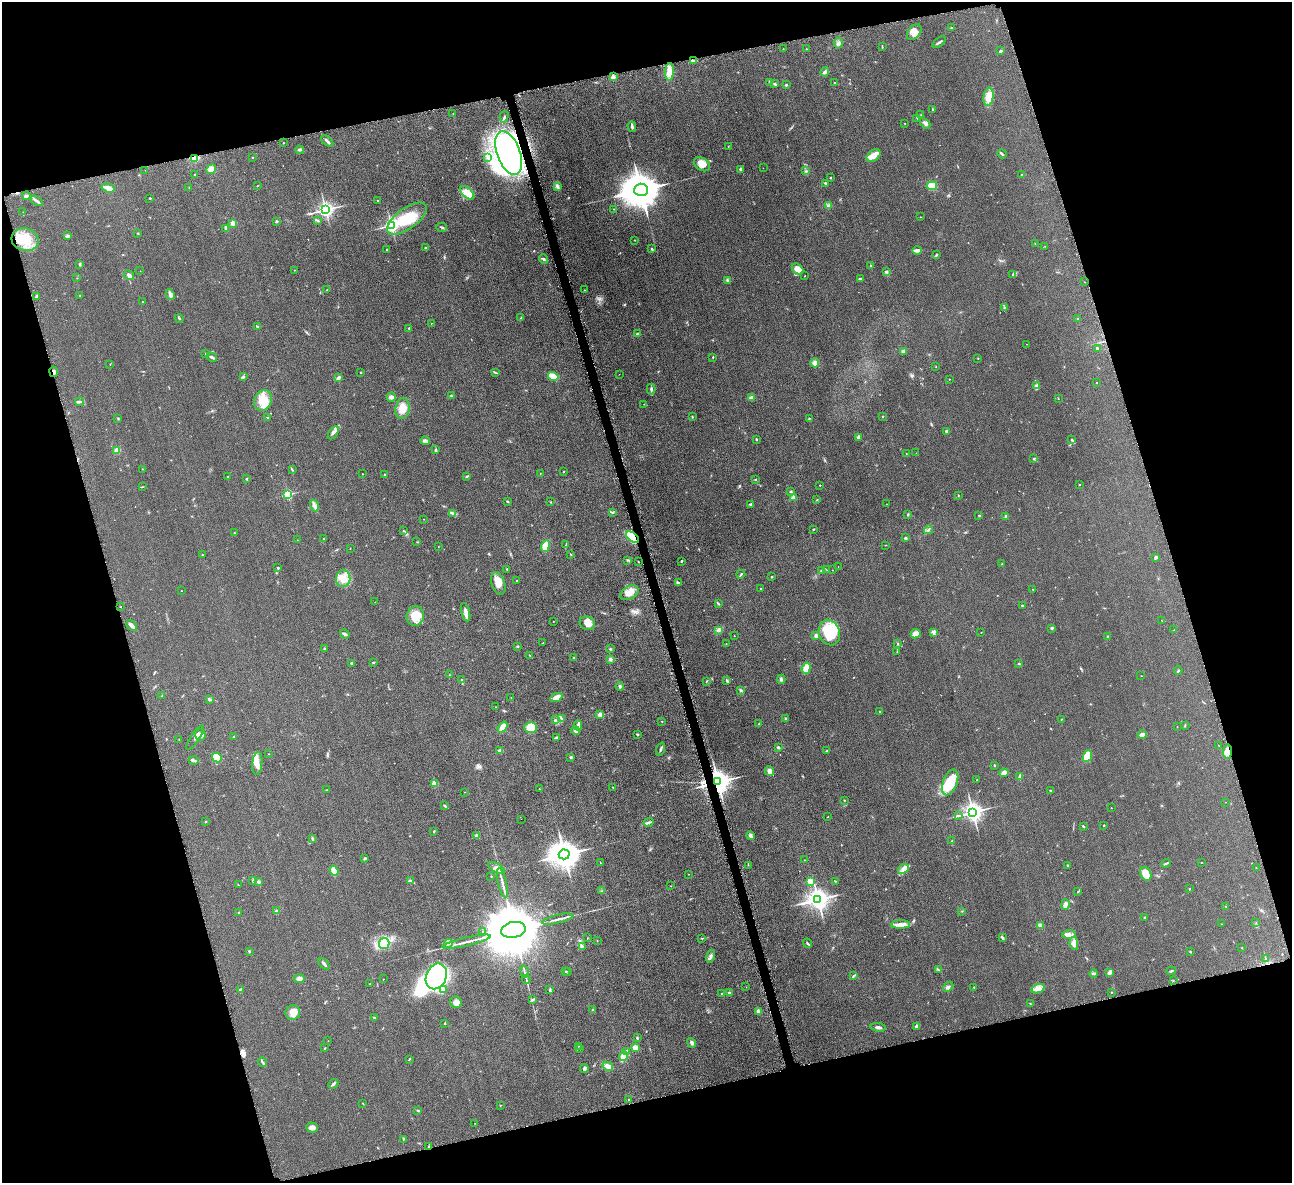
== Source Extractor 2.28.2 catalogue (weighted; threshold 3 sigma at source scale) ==
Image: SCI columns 7-5166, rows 156-4878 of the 5171 x 5154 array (HDU 1 of 3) = the unmasked area's bounding box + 8 px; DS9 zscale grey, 4 x 4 block average (1 PNG px = mean of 4 x 4 image px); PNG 1294 x 1185 px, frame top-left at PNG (2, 2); each listed source drawn as its Kron ellipse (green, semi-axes under 4 px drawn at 4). Shown black and unused: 32% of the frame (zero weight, under 4 of 8 exposures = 1% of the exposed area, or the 3 px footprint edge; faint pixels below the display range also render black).
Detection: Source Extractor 2.28.2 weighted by HDU 2 'WHT'. Background 0.0978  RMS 0.0094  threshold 0.0383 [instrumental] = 3 sigma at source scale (4.09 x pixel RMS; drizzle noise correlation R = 1.36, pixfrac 0.8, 0.05/0.05 arcsec/px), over >= 5 px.
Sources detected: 479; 2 too faint to see at this stretch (4 x 4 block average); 2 inside a brighter object's white glare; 3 long thin detections or spike segments (spike, bleed or trail) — neither listed nor drawn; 8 coinciding with a brighter row at this scale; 21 inside a brighter listed object's ellipse — not listed separately; the other 443 listed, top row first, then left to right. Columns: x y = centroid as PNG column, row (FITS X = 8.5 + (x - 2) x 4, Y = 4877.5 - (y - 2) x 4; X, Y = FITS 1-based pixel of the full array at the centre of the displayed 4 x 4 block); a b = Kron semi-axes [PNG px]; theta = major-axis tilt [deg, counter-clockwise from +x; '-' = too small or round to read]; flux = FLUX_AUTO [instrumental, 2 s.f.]
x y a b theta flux
951 27 3 2 - 2.7
914 32 9 6 50 36
939 42 8 2 38 8.5
838 43 5 3 - 14
882 47 3 2 - 3.1
783 49 2 2 - 1.5
806 49 2 2 - 2.8
1000 51 3 2 - 6.7
693 61 3 3 - 8.8
670 72 9 4 86 56
825 72 5 3 - 12
613 77 2 2 - 84
770 83 3 2 - 1.9
835 83 2 2 - 1.8
775 84 4 2 - 6.1
786 85 2 2 - 4.8
988 97 9 5 83 57
933 109 3 2 - 4.5
453 113 2 2 - 1.5
921 115 2 2 - 1
504 117 6 2 74 5.9
917 118 2 2 - 1.4
925 123 6 3 -46 15
905 124 2 2 - 1.7
632 126 5 2 - 8.7
327 141 7 2 -41 11
284 143 2 2 - 1.6
728 146 2 2 - 1.2
300 150 4 2 - 6.2
509 153 23 11 -70 1700
1002 154 5 2 - 6.8
873 155 8 5 37 47
252 157 2 2 - 2.8
488 157 3 2 - 6.6
194 158 4 3 - 51
702 164 9 6 -33 40
763 168 2 2 - 0.98
211 169 5 4 - 42
741 169 4 2 - 8.2
145 170 2 2 - 1.8
806 171 2 2 - 2.8
194 174 2 2 - 1.9
1021 174 2 2 - 3.2
830 177 2 2 - 3.1
825 183 2 2 - 5.4
257 186 2 2 - 1.8
557 186 4 3 - 9.8
932 186 5 4 - 70
189 187 2 2 - 1.5
108 188 6 2 -17 51
641 190 7 6 - 17000
467 193 8 5 -42 48
26 196 4 3 - 11
150 198 2 2 - 3.4
37 201 7 2 -35 11
378 201 2 2 - 13
829 205 4 3 - 7.7
614 209 2 2 - 2.1
325 210 3 3 - 2100
23 212 2 2 - 0.91
920 217 2 2 - 1.3
407 219 23 10 36 160
317 220 3 2 - 6.1
276 221 2 2 - 5.6
233 223 2 2 - 88
391 225 2 2 - 1600
442 227 5 2 - 6.3
226 228 3 2 - 5.2
138 233 2 2 - 3.4
68 236 4 3 - 9.3
25 239 13 11 -15 120
634 240 2 2 - 1.2
1035 244 2 2 - 1.4
1045 246 2 2 - 1.5
425 248 2 2 - 11
652 249 2 2 - 6.5
386 250 2 2 - 5.5
917 250 5 2 - 29
936 255 3 2 - 3.8
544 259 5 2 - 6.4
80 264 3 2 - 5.5
871 266 4 2 - 3.8
798 269 6 4 -42 55
294 270 2 2 - 2.6
140 271 2 2 - 0.96
886 272 3 2 - 9.3
1013 274 3 2 - 4.4
129 275 5 3 - 19
805 276 2 2 - 1.4
77 278 2 2 - 1.8
860 279 4 2 - 9.2
728 281 2 2 - 4.2
1084 282 2 2 - 1.7
327 290 2 2 - 4.2
584 290 2 2 - 2.2
170 295 5 4 - 14
37 296 4 3 - 9.3
80 296 2 2 - 1.8
143 302 2 2 - 1.4
1004 307 4 2 - 5.3
179 318 4 2 - 4.3
521 318 3 2 - 3.9
1078 319 2 2 - 3.1
431 323 2 2 - 2.3
258 326 3 2 - 4.6
409 328 2 2 - 4.6
637 334 3 2 - 3.8
1027 344 2 2 - 0.86
1097 348 3 2 - 8
903 351 3 2 - 14
206 353 2 2 - 6.9
212 357 5 2 - 10
713 357 2 2 - 3.5
978 358 2 2 - 2.4
815 363 4 4 - 22
110 364 3 2 - 1.8
936 366 2 2 - 2
54 372 5 2 - 14
361 372 2 2 - 3.3
495 372 3 2 - 3.5
619 374 2 2 - 0.91
553 376 5 3 - 68
243 377 3 2 - 6.1
338 378 4 2 - 13
949 379 2 2 - 2.3
1097 382 2 2 - 1.4
1037 386 3 3 - 7.4
651 389 5 2 - 8.2
451 396 3 2 - 4.5
391 397 4 4 - 16
751 398 3 3 - 14
1058 399 2 2 - 1.1
263 400 11 8 65 84
79 402 4 2 - 9.1
644 404 2 2 - 1
402 408 10 7 79 56
883 416 2 2 - 2.5
692 417 2 2 - 2.2
267 418 2 2 - 2.2
809 418 2 2 - 7
118 419 2 2 - 2.9
947 431 2 2 - 17
333 433 7 3 56 15
859 437 2 2 - 50
756 439 3 2 - 4.4
1072 439 2 2 - 5.2
425 441 4 3 - 21
117 450 2 2 - 91
436 450 3 3 - 5.9
906 453 2 2 - 1.4
916 453 2 2 - 1.2
1033 459 2 2 - 2.3
142 469 2 2 - 0.93
292 469 2 2 - 2.4
563 471 2 2 - 2.5
540 473 2 2 - 1.7
363 474 2 2 - 4.8
385 475 3 2 - 4.8
467 476 4 2 - 6.1
227 477 2 2 - 2.1
247 478 3 2 - 2.4
755 479 2 2 - 2.3
820 485 2 2 - 5
1080 485 2 2 - 5.6
142 487 3 2 - 2.5
791 492 2 2 - 25
288 494 2 2 - 500
958 495 2 2 - 2.7
794 498 2 2 - 100
817 500 2 2 - 2.4
507 501 3 2 - 4
551 502 2 2 - 1.7
751 504 3 2 - 8.3
887 504 2 2 - 1.8
314 506 6 3 -74 15
613 512 3 2 - 7.1
453 513 3 3 - 8.4
908 514 3 2 - 4.9
979 515 2 2 - 4.4
1005 516 3 2 - 4.4
424 519 2 2 - 1.6
813 529 3 2 - 3.2
403 530 2 2 - 1.4
928 530 4 2 - 7.9
234 533 3 2 - 2.5
633 537 8 3 -38 350
905 538 2 2 - 27
323 539 2 2 - 2.1
297 540 2 2 - 1.1
417 542 3 2 - 2.1
566 544 2 2 - 2.4
885 545 3 2 - 2
438 546 2 2 - 1.3
545 546 6 4 69 75
350 548 2 2 - 1.6
570 554 2 2 - 1.7
202 555 2 2 - 1.7
1156 557 2 2 - 14
627 560 2 2 - 2.5
682 561 2 2 - 5.7
638 562 2 2 - 1.8
1002 564 2 2 - 1.7
838 566 2 2 - 1.7
278 568 2 2 - 16
507 569 2 2 - 3.3
827 569 2 2 - 2.2
832 570 2 2 - 1.4
822 571 2 2 - 13
741 574 5 2 - 6
772 577 2 2 - 4.1
343 578 8 7 - 51
517 581 3 2 - 4
498 583 12 6 -71 53
678 583 3 2 - 4.4
761 589 2 2 - 14
1033 589 2 2 - 1.7
181 591 2 2 - 2.7
629 593 10 6 29 56
375 602 2 2 - 3
718 603 4 2 - 4.1
1022 606 3 2 - 4.1
121 607 2 2 - 1.6
466 612 9 3 -77 27
415 616 9 9 - 97
1161 620 2 2 - 0.94
553 621 2 2 - 1.5
587 623 8 6 -27 35
132 626 6 3 -44 16
1052 628 3 2 - 7.6
719 630 3 2 - 7.3
1174 630 2 2 - 1.5
829 632 13 10 -69 150
933 632 4 2 - 7.2
981 632 2 2 - 1.9
345 634 5 2 - 12
915 634 5 4 - 38
734 636 2 2 - 2.8
816 636 4 3 - 16
1107 636 2 2 - 1.9
543 643 2 2 - 5.1
726 643 2 2 - 1.4
898 643 2 2 - 2.5
517 646 3 2 - 3.4
325 649 3 2 - 8.1
610 649 3 2 - 3.3
897 652 2 2 - 1.7
530 655 2 2 - 2.3
574 658 2 2 - 4.8
610 659 3 3 - 11
373 662 2 2 - 2.1
352 663 3 2 - 8.8
1019 664 2 2 - 4.9
806 668 6 3 71 87
1178 670 4 2 - 4.8
449 675 2 2 - 1.8
1141 676 2 2 - 1.2
461 679 3 2 - 4.4
781 679 4 3 - 9.4
727 680 2 2 - 4.6
706 681 2 2 - 3.3
620 686 4 2 - 8.7
741 691 3 2 - 4.2
162 696 3 2 - 1.9
511 697 2 2 - 1.2
556 698 6 3 24 33
209 699 3 2 - 8.7
495 707 2 2 - 1.3
879 711 2 2 - 2
600 715 2 2 - 96
561 718 2 2 - 4.3
785 719 2 2 - 3.2
1062 719 3 2 - 2.7
556 720 2 2 - 3.1
662 721 2 2 - 2.5
759 723 2 2 - 3.1
578 725 5 3 - 12
1185 725 3 2 - 3.3
1177 726 2 2 - 1.4
502 727 6 3 52 52
531 728 6 5 - 82
576 730 4 4 - 18
637 734 3 2 - 5
200 735 6 5 - 27
1142 735 4 2 - 39
234 737 3 2 - 3.4
195 738 14 2 56 13
556 738 3 2 - 11
179 739 2 2 - 1.4
1218 745 2 2 - 1.4
779 748 2 2 - 18
661 749 7 2 71 8.9
500 751 2 2 - 88
827 751 2 2 - 5
1228 751 7 4 85 42
269 754 2 2 - 3.3
1087 756 6 4 68 150
217 757 5 3 - 67
571 757 3 3 - 5.1
194 760 5 3 - 9.9
257 763 11 5 86 34
994 765 2 2 - 2.8
769 771 5 4 - 24
1004 773 4 3 - 23
1020 776 4 2 - 14
977 780 2 2 - 4.9
718 782 3 3 - 4800
950 782 13 7 70 150
434 784 2 2 - 140
613 787 3 2 - 2.8
539 789 2 2 - 3.5
326 790 2 2 - 1.6
1051 791 2 2 - 2.2
465 792 2 2 - 1.3
844 800 2 2 - 2.3
1225 802 2 2 - 1.3
445 806 2 2 - 2.7
1111 808 2 2 - 1.4
973 812 3 3 - 3300
959 815 3 2 - 3.8
828 817 2 2 - 1.6
521 819 2 2 - 0.7
205 822 2 2 - 2.3
649 822 5 2 - 9.3
1104 825 2 2 - 9.6
1083 826 3 2 - 5.4
434 831 3 2 - 4.5
477 836 2 2 - 79
751 836 4 3 - 12
312 839 4 2 - 4.6
952 841 2 2 - 1.6
564 854 5 5 - 8300
365 858 3 2 - 5.2
804 860 2 2 - 1.1
1201 862 2 2 - 1.4
600 863 2 2 - 2.1
1166 863 4 2 - 5.3
748 865 2 2 - 2
1067 865 2 2 - 11
496 868 9 4 -29 28
1256 868 2 2 - 1.4
903 869 6 4 38 25
334 871 5 3 - 45
688 874 2 2 - 1.7
1146 874 7 5 -63 78
491 876 2 2 - 5.4
253 880 3 2 - 3.2
411 881 3 3 - 9.1
810 881 2 2 - 150
835 881 2 2 - 2.5
258 882 2 2 - 32
502 883 15 2 -77 22
238 885 2 2 - 2.1
671 886 2 2 - 1.3
1189 889 2 2 - 3.2
602 891 2 2 - 1.8
1078 891 2 2 - 1.4
818 900 4 3 - 4100
1065 905 5 3 - 23
1226 906 2 2 - 2.2
277 911 2 2 - 50
962 911 2 2 - 2.7
239 913 3 2 - 6
1144 917 2 2 - 4.1
558 919 16 2 13 23
1256 923 2 2 - 1
1221 924 2 2 - 1.1
900 925 9 4 2 28
1040 925 3 2 - 28
513 930 12 8 11 62000
483 932 2 2 - 1.9
1069 934 7 4 6 19
587 938 2 2 - 1.2
702 938 2 2 - 1.6
1002 938 4 2 - 8.9
597 940 2 2 - 1.3
467 942 25 2 13 34
448 943 4 2 - 7.4
808 943 5 2 - 6.7
1074 943 6 3 -80 24
384 944 6 5 - 230
582 946 3 2 - 3.7
1242 948 2 2 - 1.7
249 951 2 2 - 18
1190 952 2 2 - 5.2
710 956 6 3 73 13
1266 959 2 2 - 3.9
324 964 7 2 -46 12
939 970 3 2 - 5
524 971 6 2 -75 8.2
568 971 2 2 - 1.4
1171 971 5 2 - 5.5
566 972 2 2 - 1.9
1110 972 4 2 - 21
1094 974 4 2 - 6.8
436 976 13 10 67 1900
853 976 2 2 - 2.8
299 978 5 3 - 19
383 979 2 2 - 1.8
526 979 4 2 - 6.6
1173 980 2 2 - 2
369 984 2 2 - 1.8
746 987 2 2 - 0.97
948 987 6 4 44 13
974 987 2 2 - 2.4
240 989 3 2 - 5
1038 989 7 4 23 25
444 990 3 2 - 7
550 990 3 2 - 6.1
1111 992 2 2 - 3.5
729 993 2 2 - 30
721 994 3 2 - 2.3
533 999 4 2 - 7.5
456 1002 6 5 - 43
1030 1003 2 2 - 3
593 1010 3 2 - 4.8
758 1011 2 2 - 93
293 1012 7 7 - 40
374 1017 3 2 - 4.4
445 1023 2 2 - 3.6
916 1026 4 3 - 9.1
878 1027 7 3 -8 14
637 1038 2 2 - 5.3
328 1041 2 2 - 1.2
692 1043 5 3 - 13
578 1046 2 2 - 2
325 1048 2 2 - 2.3
580 1048 2 2 - 2.1
636 1048 4 4 - 37
626 1051 4 2 - 5.7
624 1056 5 3 - 90
409 1059 3 2 - 3.2
262 1062 5 2 - 4.7
608 1066 6 4 -34 29
584 1068 4 3 - 8.2
333 1084 5 2 - 11
629 1100 2 2 - 10
363 1104 2 2 - 1.9
500 1105 2 2 - 2.6
418 1111 4 2 - 4.6
474 1123 2 2 - 0.98
312 1128 6 5 - 20
403 1139 3 2 - 4.5
429 1147 2 2 - 4.2
Overlapping masked pixels (flux is a lower limit): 7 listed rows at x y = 509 153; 194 158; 54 372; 633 537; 1228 751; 718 782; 429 1147
Diffuse or blended objects may show on this block-average render without a row.